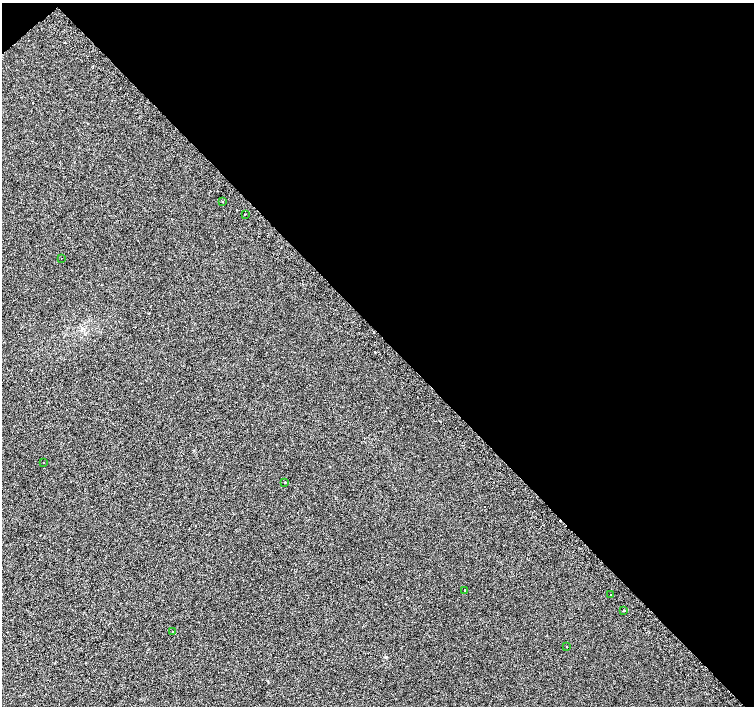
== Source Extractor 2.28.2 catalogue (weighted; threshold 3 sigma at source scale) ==
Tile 3 of 4 x 4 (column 3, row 1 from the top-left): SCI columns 3047-4550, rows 4468-5874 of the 6086 x 6054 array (HDU 1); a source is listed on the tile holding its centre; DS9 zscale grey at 2 x 2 block average (1 PNG px = mean of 2 x 2 image px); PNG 756 x 708 px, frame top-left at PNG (2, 3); each listed source drawn as its Kron ellipse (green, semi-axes under 4 px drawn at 4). Shown black and unused: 47% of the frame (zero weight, under 2 of 3 exposures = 2% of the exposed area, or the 3 px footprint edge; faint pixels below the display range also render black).
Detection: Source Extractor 2.28.2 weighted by HDU 2 'WHT'; one run over the whole footprint, this tile lists its part. Background 0.00306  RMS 0.0038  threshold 0.017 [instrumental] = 3 sigma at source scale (4.5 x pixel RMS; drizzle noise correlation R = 1.50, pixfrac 1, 0.0396/0.0396 arcsec/px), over >= 5 px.
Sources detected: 14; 4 cosmic-ray / hot-pixel residue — neither listed nor drawn; the other 10 listed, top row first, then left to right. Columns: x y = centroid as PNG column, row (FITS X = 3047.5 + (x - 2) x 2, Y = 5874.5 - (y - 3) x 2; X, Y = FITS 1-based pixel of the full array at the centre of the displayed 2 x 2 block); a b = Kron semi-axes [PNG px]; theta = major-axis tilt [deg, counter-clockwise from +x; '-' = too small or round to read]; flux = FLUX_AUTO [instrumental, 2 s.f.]
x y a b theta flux
222 201 2 2 - 0.36
245 215 2 2 - 0.96
61 258 2 2 - 0.28
43 462 2 2 - 1
285 482 2 2 - 0.41
465 590 2 2 - 2.3
611 595 2 2 - 0.8
624 610 2 2 - 4.9
172 631 2 2 - 0.7
566 646 2 2 - 0.43
Diffuse or blended objects may show on this block-average render without a row.